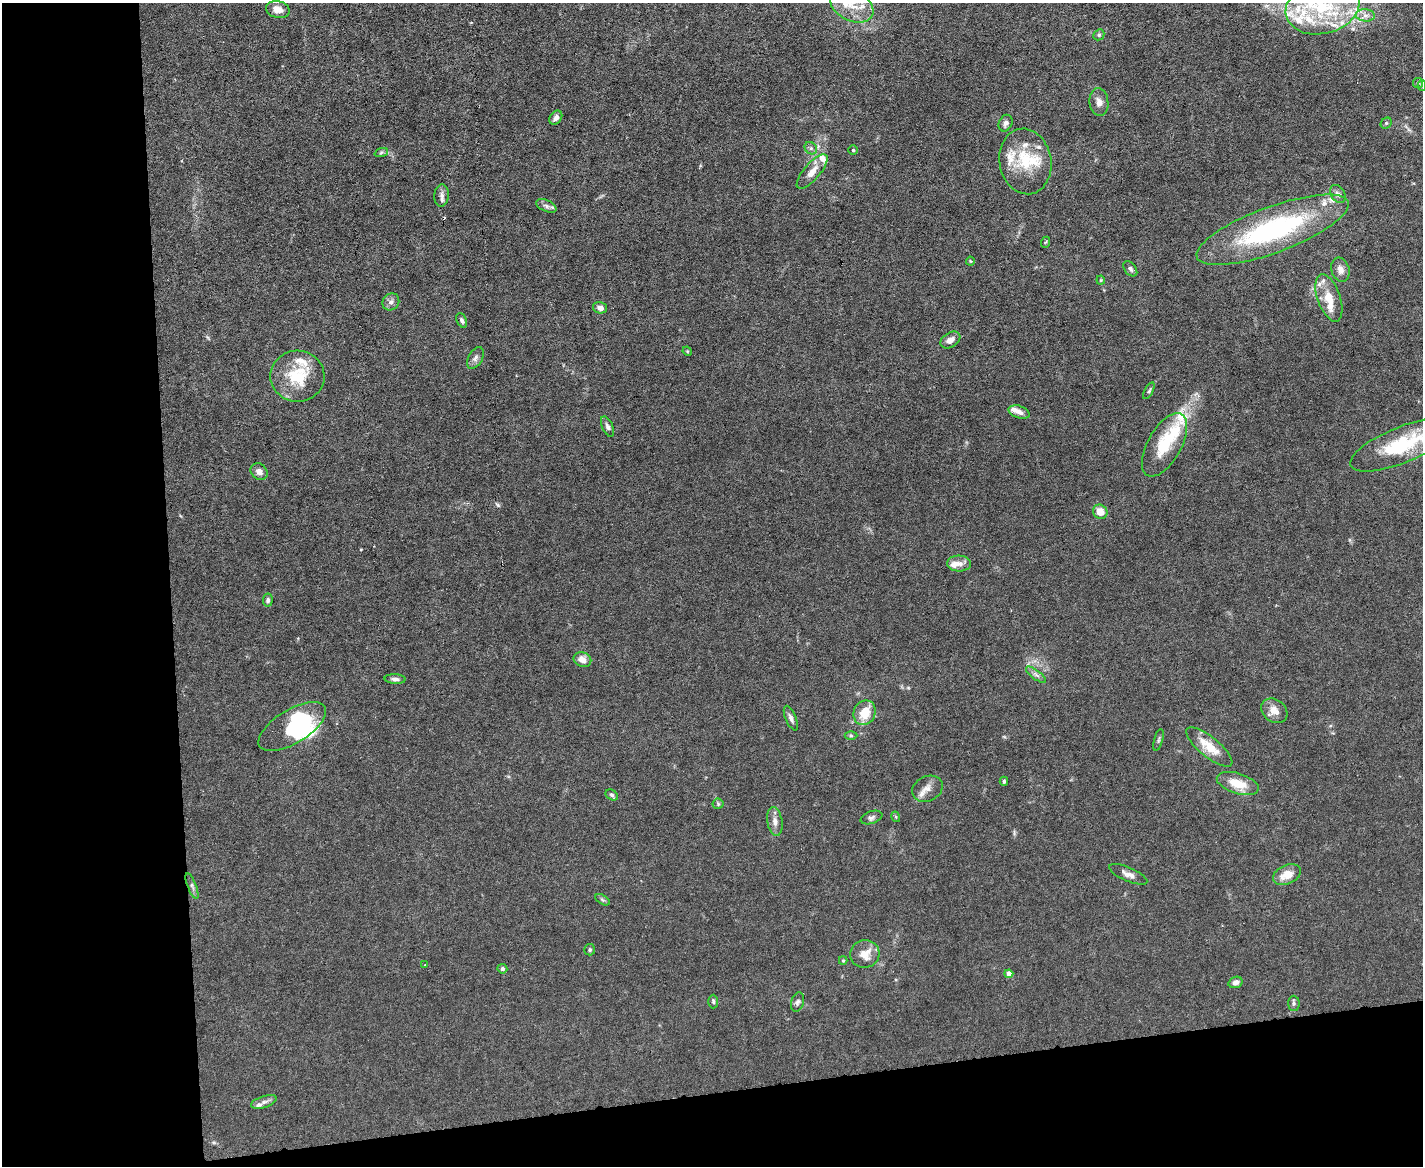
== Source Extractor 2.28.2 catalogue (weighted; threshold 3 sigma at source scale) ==
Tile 10 of 3 x 4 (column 1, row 4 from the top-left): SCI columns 239-1659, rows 1-1164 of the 4630 x 4656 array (HDU 1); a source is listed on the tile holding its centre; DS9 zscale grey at full resolution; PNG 1425 x 1168 px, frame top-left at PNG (2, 3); each listed source drawn as its Kron ellipse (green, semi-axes under 4 px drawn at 4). Shown black and unused: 18% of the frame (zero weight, under 3 of 6 exposures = <1% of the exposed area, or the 3 px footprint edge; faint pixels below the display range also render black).
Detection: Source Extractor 2.28.2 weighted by HDU 2 'WHT'; one run over the whole footprint, this tile lists its part. Background 0.0197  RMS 0.0027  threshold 0.0112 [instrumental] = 3 sigma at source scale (4.09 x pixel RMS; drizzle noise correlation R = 1.36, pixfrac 0.8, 0.05/0.05 arcsec/px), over >= 5 px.
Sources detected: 101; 3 inside a brighter object's white glare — neither listed nor drawn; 23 inside a brighter listed object's ellipse — not listed separately; the other 75 listed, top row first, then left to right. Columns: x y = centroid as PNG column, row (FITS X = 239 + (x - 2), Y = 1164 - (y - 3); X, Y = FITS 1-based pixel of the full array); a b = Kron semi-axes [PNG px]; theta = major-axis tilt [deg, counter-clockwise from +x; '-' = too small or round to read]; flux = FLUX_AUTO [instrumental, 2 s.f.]
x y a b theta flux
852 5 23 15 -28 6.4
1322 7 37 26 14 17
278 10 12 8 -13 2.3
1365 15 9 6 -5 1.2
1099 35 6 5 - 0.4
1418 83 5 5 - 0.35
1422 86 5 4 - 0.36
1099 102 14 9 -83 1.5
556 118 8 5 54 1.2
1006 123 8 6 66 0.92
1386 123 6 5 - 0.39
811 148 7 5 -45 0.56
853 150 5 4 - 0.36
381 153 7 4 20 0.41
1025 161 33 26 -80 12
812 172 21 8 49 2.6
1338 194 9 7 -57 0.98
442 195 11 7 84 1.1
546 206 11 5 -25 0.91
1273 230 80 23 20 45
1046 242 6 3 69 0.28
970 261 4 4 - 0.27
1130 269 8 5 -51 0.67
1340 270 12 9 -71 1.7
1101 280 4 4 - 0.25
1329 298 25 11 -71 5.2
391 302 9 8 - 1.1
600 308 7 5 -15 1.1
462 320 7 4 -64 0.68
950 340 11 7 33 1.8
687 351 5 4 - 0.24
475 358 12 7 61 1
297 376 27 25 -3 11
1149 391 9 3 61 0.41
1019 412 11 6 -18 1.3
607 427 11 5 -67 0.82
1403 444 57 18 22 19
1164 445 35 17 60 9.8
259 472 9 7 -40 1.4
1100 512 7 7 - 2.7
959 564 12 8 -2 1.6
268 600 6 5 - 0.54
582 660 9 7 -22 2
1036 675 12 4 -36 0.86
395 679 10 4 -3 0.79
1274 711 14 11 -39 2.7
865 713 12 10 68 5.2
791 718 13 5 -67 0.96
292 727 38 17 31 16
851 736 6 4 -1 0.36
1158 740 11 4 75 0.53
1209 747 28 10 -39 5.6
1004 781 4 4 - 0.35
1238 783 22 10 -17 5.2
927 789 16 12 26 2.2
612 795 7 5 -33 0.52
718 804 5 5 - 0.36
871 817 11 6 19 0.79
896 817 5 3 - 0.27
775 822 14 7 -82 1.5
1128 874 20 7 -23 1.5
1287 875 15 9 23 3.6
192 886 14 4 -68 0.76
603 900 8 4 -31 0.47
590 950 6 5 - 0.46
865 954 15 13 14 3.6
843 961 4 4 - 0.27
424 965 3 3 - 0.23
502 969 5 4 - 0.64
1009 974 4 4 - 1.8
1235 982 7 5 16 1.1
713 1001 7 5 -89 0.43
797 1002 10 6 74 0.72
1294 1003 8 5 -88 0.55
264 1102 13 6 18 1.2
Isophote crosses this tile's border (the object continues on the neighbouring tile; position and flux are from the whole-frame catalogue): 4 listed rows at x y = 852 5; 1322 7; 1422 86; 1403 444